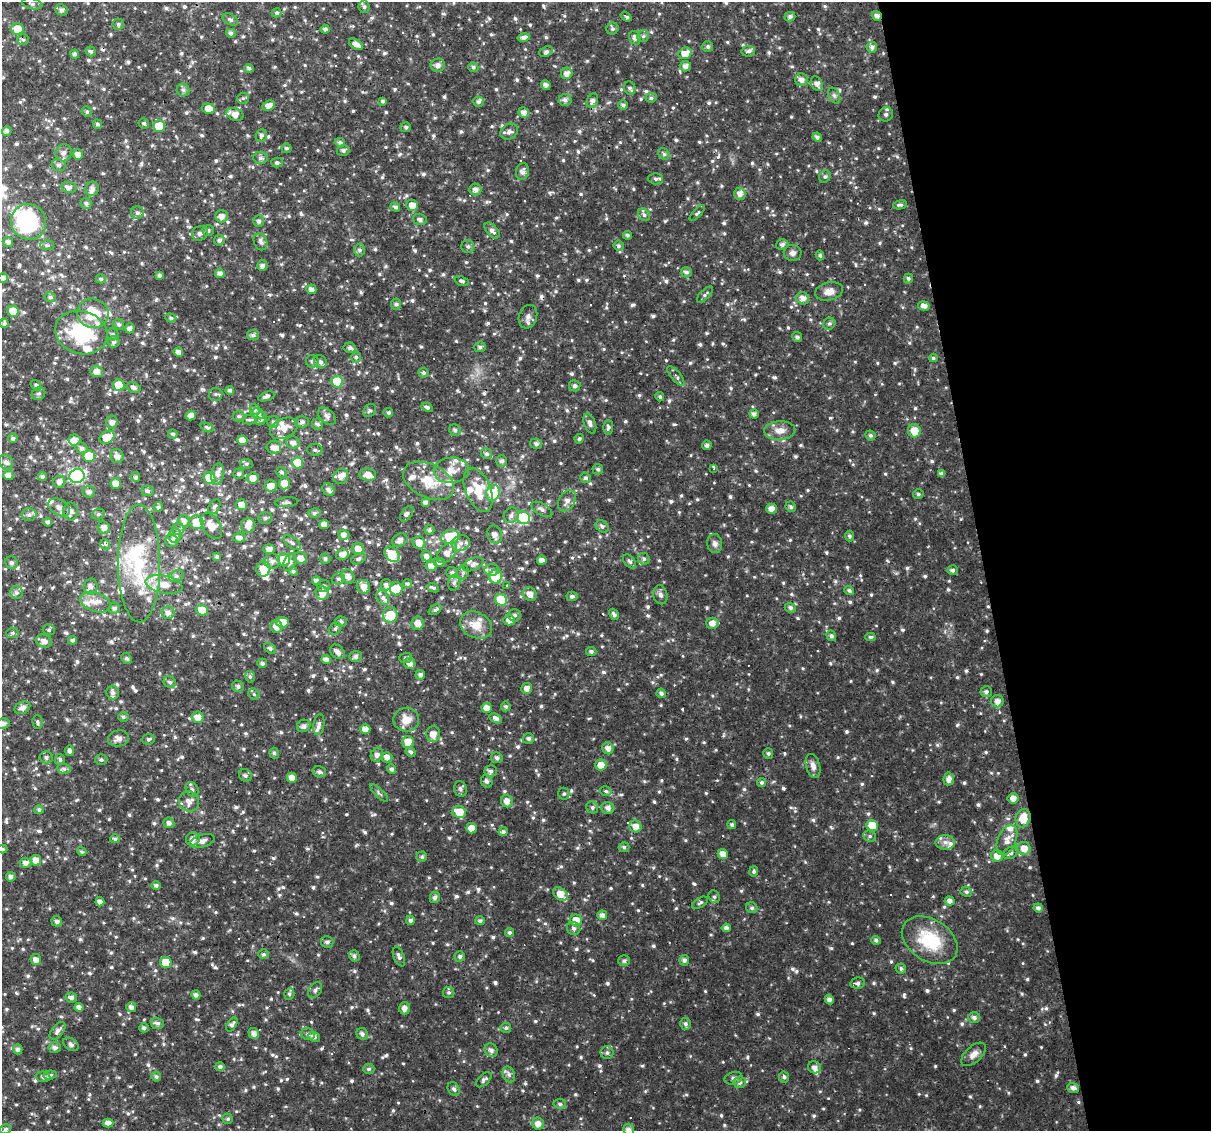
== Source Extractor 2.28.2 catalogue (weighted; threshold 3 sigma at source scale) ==
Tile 12 of 4 x 4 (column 4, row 3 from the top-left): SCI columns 3627-4835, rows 1152-2280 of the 4835 x 4608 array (HDU 1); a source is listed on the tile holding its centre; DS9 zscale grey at full resolution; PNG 1213 x 1133 px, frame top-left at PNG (2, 2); each listed source drawn as its Kron ellipse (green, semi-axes under 4 px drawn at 4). Shown black and unused: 19% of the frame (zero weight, under 3 of 4 exposures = <1% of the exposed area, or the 3 px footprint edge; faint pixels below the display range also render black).
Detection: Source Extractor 2.28.2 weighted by HDU 2 'WHT'; one run over the whole footprint, this tile lists its part. Background 0.0267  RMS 0.0042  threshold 0.0191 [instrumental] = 3 sigma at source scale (4.5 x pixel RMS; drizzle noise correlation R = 1.50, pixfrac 1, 0.0396/0.0396 arcsec/px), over >= 5 px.
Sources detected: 1145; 3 inside a brighter object's white glare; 25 cosmic-ray / hot-pixel residue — neither listed nor drawn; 54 inside a brighter listed object's ellipse — not listed separately; of the other 1063, all 500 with FLUX_AUTO >= 0.808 (the completeness limit of this list) listed and drawn (563 fainter detections not listed), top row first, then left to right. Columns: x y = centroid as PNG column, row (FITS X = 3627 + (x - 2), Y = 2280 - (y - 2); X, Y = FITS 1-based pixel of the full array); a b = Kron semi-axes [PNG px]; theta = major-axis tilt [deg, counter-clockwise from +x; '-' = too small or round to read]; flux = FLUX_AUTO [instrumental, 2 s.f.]
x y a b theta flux
32 4 10 5 -12 1.3
364 7 6 5 - 1
61 10 6 5 - 1.4
277 13 5 4 - 0.88
877 16 5 4 - 1.9
626 17 6 3 -36 1.1
790 17 5 4 - 1.2
230 20 8 5 -32 1.2
118 24 6 5 - 0.86
17 29 6 6 - 6.8
325 29 4 4 - 1.2
612 29 6 6 - 0.95
231 33 5 4 - 1.3
643 36 6 6 - 0.95
524 37 6 4 12 1.6
635 38 7 5 -67 1.5
23 40 6 5 - 0.91
356 44 7 4 -30 2.5
708 46 5 5 - 0.85
872 47 5 5 - 1.5
91 51 5 4 - 1
748 51 7 5 9 1.3
546 52 7 5 23 1.3
685 53 7 5 25 5.3
75 54 4 4 - 1.3
438 65 7 6 - 2.1
685 66 5 5 - 2.1
473 67 5 4 - 0.82
249 68 5 4 - 0.83
567 73 6 5 - 2.4
801 80 6 6 - 2.2
817 84 8 5 -59 2.5
546 85 5 4 - 1.5
630 88 7 5 -67 1.1
183 90 6 6 - 1.1
834 95 8 5 -63 1.1
243 98 6 5 - 0.85
651 98 5 4 - 0.9
565 100 6 6 - 1.5
383 101 4 4 - 0.85
592 101 7 5 69 1.6
478 102 5 5 - 1.3
623 105 5 5 - 1
269 106 6 5 - 2.8
208 108 6 5 - 3.3
87 112 5 5 - 0.86
524 112 5 5 - 2.3
235 114 9 6 -19 3.3
886 114 7 6 - 1.2
144 123 5 5 - 0.86
97 124 5 4 - 0.87
159 126 5 5 - 10
406 127 5 5 - 0.82
7 131 5 4 - 1.4
509 132 9 7 31 1.9
261 135 6 5 - 1.1
817 137 5 4 - 1.1
340 142 5 4 - 1.1
287 148 5 5 - 0.95
343 150 6 5 - 1.1
63 153 8 8 - 2
78 154 5 5 - 2.4
664 154 6 5 - 0.9
260 158 7 6 - 1.3
277 162 5 5 - 0.95
59 165 7 6 - 1.3
522 172 9 6 79 1.8
825 176 6 5 - 0.84
656 179 7 5 -2 1.1
69 187 8 5 -9 1.8
92 189 7 6 - 1.9
475 190 6 6 - 2.1
740 194 6 5 - 2.4
86 203 6 5 - 1.1
412 205 6 5 - 3.5
900 205 7 4 11 0.91
395 207 5 4 - 1.1
137 213 6 6 - 1.1
697 213 10 4 48 0.85
644 215 7 5 -58 1.1
221 216 6 6 - 2.6
420 219 7 5 -16 1.3
259 221 6 5 - 1.2
28 222 18 17 - 38
208 230 6 5 - 0.99
492 230 9 5 -48 1.8
200 233 8 7 - 1.7
627 235 4 4 - 0.82
219 240 5 5 - 1.2
8 242 5 5 - 1.4
260 242 9 6 -67 1.5
782 244 6 5 - 1.4
47 245 7 5 -1 0.94
468 246 6 6 - 1.3
618 246 5 5 - 0.98
359 250 6 5 - 1.1
793 253 9 8 - 1.7
820 255 5 4 - 0.81
262 266 5 5 - 1.3
686 272 5 5 - 1.3
220 273 5 4 - 1.7
160 275 4 3 - 0.94
3 278 5 5 - 1.4
101 279 5 4 - 0.87
908 279 5 4 - 0.83
462 281 7 4 -20 0.81
311 289 5 4 - 2
829 291 14 9 13 3.1
705 294 10 4 44 1
50 297 5 5 - 0.95
803 298 6 6 - 2.2
396 304 5 5 - 1.1
924 306 6 5 - 2.1
13 311 6 5 - 6
93 313 16 14 -13 14
528 317 12 9 72 2.2
171 318 5 4 - 0.84
4 323 5 4 - 0.88
119 324 6 5 - 1
829 324 6 5 - 0.99
130 328 5 4 - 1.8
81 333 26 21 -17 28
113 334 6 5 - 1
253 335 6 5 - 1.2
797 337 5 4 - 1.1
114 342 6 6 - 1.3
480 347 5 5 - 1.1
350 348 6 5 - 1.1
178 352 5 4 - 1.9
356 357 5 4 - 0.84
933 358 4 4 - 0.89
312 361 6 6 - 1.3
320 362 7 6 - 1.5
97 371 6 6 - 2.8
424 373 5 5 - 0.97
676 376 12 5 -50 1.6
337 382 6 5 - 22
36 385 5 4 - 0.97
119 385 6 5 - 9.3
575 386 6 5 - 1.2
134 388 7 5 -21 1.4
230 390 4 4 - 0.97
39 393 7 6 - 1
215 394 7 6 - 0.89
266 396 9 4 20 1.4
660 397 4 4 - 0.83
427 407 6 4 -28 0.94
255 409 5 5 - 1.2
370 411 7 5 44 0.92
388 413 5 5 - 0.83
258 414 7 5 -37 0.99
754 414 5 4 - 1.6
191 416 5 4 - 2.2
239 416 6 5 - 0.9
327 416 10 6 -41 1.9
261 419 7 5 62 1.5
249 420 7 4 3 0.85
112 422 6 6 - 1.7
273 422 6 5 - 0.99
302 422 7 5 4 1.2
590 423 10 5 -70 1.7
317 424 6 5 - 1.2
207 427 6 4 -24 0.84
608 427 7 5 88 1.1
284 428 14 10 24 5.1
455 430 6 5 - 1.1
780 430 15 9 3 4.2
914 431 7 6 - 5.7
173 434 5 4 - 1
870 435 5 4 - 0.92
107 437 8 6 29 7.4
13 438 5 4 - 1.1
579 439 5 4 - 0.89
74 440 6 5 - 2.6
242 440 5 4 - 4.2
293 443 6 6 - 2.1
536 444 6 5 - 1.2
707 445 5 4 - 1.2
274 447 7 6 - 2.4
81 448 6 5 - 1.4
315 450 8 5 -4 1.1
486 454 6 5 - 1.2
89 456 6 6 - 8.2
117 456 7 6 - 2.1
502 461 6 5 - 1.2
6 462 7 6 - 1.8
298 463 5 5 - 12
246 464 6 5 - 0.81
598 469 5 5 - 0.95
714 469 4 3 - 0.85
451 470 18 13 5 5.9
281 472 5 5 - 0.84
218 474 11 6 82 2.2
239 474 5 5 - 0.87
941 474 4 4 - 1.3
8 475 5 4 - 2.5
368 475 8 6 -8 2.9
42 476 4 4 - 1.1
77 476 7 7 - 55
341 476 8 7 - 2.9
136 477 5 4 - 1.1
209 478 6 5 - 10
253 478 6 5 - 3.5
586 478 5 5 - 1.1
429 481 27 16 -26 10
59 482 6 6 - 1.8
284 483 6 5 - 5.7
116 484 5 5 - 4.6
271 486 6 5 - 3.2
328 490 7 5 -56 1.6
478 490 23 12 -68 8.8
148 491 6 5 - 0.92
89 492 6 5 - 1.8
493 493 8 6 69 16
918 494 5 4 - 0.83
567 501 11 8 58 2.7
287 502 11 5 5 1.1
425 502 4 4 - 1.5
241 505 5 5 - 3.7
59 507 11 8 -31 2.7
158 507 5 4 - 0.85
214 507 8 5 58 0.99
791 507 5 4 - 0.89
542 509 11 6 -30 1.6
771 509 5 5 - 2.7
70 511 9 7 -82 2.3
314 513 6 5 - 0.88
98 514 6 5 - 0.82
407 514 9 5 56 1.1
29 515 7 6 - 1.5
511 515 8 7 - 1.9
265 518 7 5 -1 0.88
524 518 6 6 - 25
184 521 6 5 - 1.9
48 522 4 4 - 1.1
196 522 7 7 - 7.3
324 524 5 4 - 2.8
211 526 14 8 -56 4.6
248 526 7 7 - 2.7
602 526 7 5 -36 1.1
104 527 6 6 - 2.2
178 529 6 6 - 1.1
429 530 5 5 - 0.82
344 535 5 5 - 1.9
495 535 9 7 -68 2.4
175 536 7 6 - 1.9
849 536 5 4 - 0.88
450 537 9 6 11 17
239 538 6 5 - 1.9
400 540 8 6 33 2
171 541 6 6 - 1.9
292 543 10 5 -38 1.2
419 543 6 6 - 3.9
461 543 9 7 23 2.1
105 544 5 4 - 1.6
715 544 9 7 -84 1.6
269 549 6 5 - 2
358 549 6 5 - 3
447 553 12 7 48 3.1
342 554 6 5 - 2.3
392 554 9 6 -48 12
426 556 5 5 - 1.9
217 557 4 3 - 0.93
300 558 7 5 -29 2.6
325 559 5 5 - 0.98
358 559 7 5 28 0.96
644 559 6 5 - 1.1
284 560 6 6 - 10
542 560 4 4 - 2.4
272 561 8 7 - 1.9
630 561 8 5 -51 1.1
290 562 9 5 68 1.4
439 562 6 4 -15 1.3
11 563 6 6 - 1.1
139 563 59 21 -90 31
473 564 11 6 24 1.5
431 566 6 5 - 2.5
263 569 7 7 - 6.4
492 570 7 5 -3 1.4
953 570 5 5 - 0.94
293 571 4 4 - 0.84
452 572 6 5 - 1.1
463 573 7 5 70 0.91
176 576 7 5 24 1
348 576 7 6 - 2.4
495 577 7 6 - 15
338 579 6 6 - 1
316 581 4 4 - 1.4
454 583 8 6 74 1.3
164 584 19 8 -11 6.3
407 584 4 4 - 0.95
386 585 6 5 - 1.1
323 586 6 6 - 0.86
507 586 3 3 - 1.4
91 587 8 7 - 1.7
364 587 7 6 - 3.3
433 588 6 4 -24 0.95
396 589 6 6 - 7.4
849 591 5 4 - 1
16 593 6 6 - 1.3
322 593 7 6 - 3.3
530 594 7 6 - 2.8
660 595 9 7 -77 1.6
572 596 5 5 - 1
383 598 8 5 -61 1.4
501 600 6 5 - 19
95 602 16 9 -21 4.2
114 608 6 5 - 1.2
790 608 5 5 - 1.3
202 610 5 5 - 9
435 610 7 4 35 0.9
168 613 6 6 - 2.2
614 614 6 4 -59 1.1
390 615 7 7 - 11
515 615 6 6 - 1.2
509 620 6 5 - 2.8
341 621 6 5 - 0.97
282 622 6 5 - 4.6
418 623 7 6 - 2.9
712 623 6 5 - 2.6
476 625 17 12 -28 6.4
276 627 6 6 - 3.5
335 629 7 5 53 0.9
49 630 6 5 - 0.92
12 633 6 5 - 0.83
831 636 5 4 - 1.1
870 637 5 4 - 0.81
72 640 4 4 - 1
44 641 8 6 -19 2.5
270 648 7 4 -37 0.82
591 651 5 4 - 0.99
337 652 8 6 -41 2.1
356 656 6 5 - 1.3
126 658 6 5 - 0.98
406 658 6 5 - 0.81
326 660 5 4 - 1.8
262 663 5 4 - 1.1
410 663 6 5 - 2.3
420 675 5 4 - 1.3
250 677 6 4 -74 0.81
170 682 6 5 - 0.97
238 686 6 5 - 1.1
527 688 5 5 - 2.2
113 692 7 6 - 1.4
986 692 6 5 - 1.2
661 693 5 4 - 1
254 694 6 5 - 0.83
997 701 6 6 - 2.1
506 706 5 5 - 0.81
22 708 8 6 28 2
487 708 5 5 - 3.1
123 717 5 5 - 0.94
198 717 6 5 - 3.4
496 718 7 4 -29 1.4
406 720 13 12 - 5
37 722 7 5 -88 0.83
2 723 7 5 7 1.5
319 725 10 5 81 1.4
304 726 7 6 - 1.6
365 729 5 5 - 2.9
433 734 8 7 - 3.5
118 738 10 8 9 2.7
528 738 6 5 - 1.1
148 739 6 5 - 0.91
408 742 6 6 - 4.3
608 748 6 5 - 2.2
69 751 5 4 - 1.2
411 752 5 4 - 1.1
274 753 5 4 - 0.95
768 753 5 5 - 0.85
377 755 7 6 - 1.7
46 757 6 6 - 1.2
387 757 5 5 - 2.2
497 758 6 5 - 1.4
60 760 6 5 - 0.92
101 760 6 5 - 1
601 765 5 5 - 3.7
813 766 12 7 -74 2.3
64 769 7 5 -7 0.89
391 769 5 4 - 1
491 771 6 6 - 1.2
319 772 7 5 -18 1.2
245 775 7 6 - 0.96
292 778 5 5 - 3.4
949 779 6 5 - 1.9
487 781 7 5 -68 1.2
762 782 4 4 - 1.1
192 789 7 6 - 1.3
460 789 8 6 -77 1.2
606 791 6 4 -17 0.85
379 793 12 3 -45 0.88
564 794 6 5 - 0.89
1013 798 5 5 - 2.7
189 801 10 10 - 2.8
507 801 6 6 - 2.7
592 807 6 5 - 0.96
608 808 6 6 - 1.8
39 810 4 4 - 0.93
459 812 7 6 - 7.3
1023 818 9 7 74 7.4
169 823 5 5 - 1.5
732 825 4 4 - 0.88
635 826 6 6 - 3
872 826 6 5 - 9.3
471 828 5 5 - 4.3
503 832 4 4 - 1.3
870 836 6 5 - 0.89
115 839 5 4 - 1
193 839 7 6 - 2.2
1007 840 16 9 68 3.4
202 841 13 6 17 2.8
945 842 10 7 0 2.5
624 847 5 5 - 0.92
1024 848 7 6 - 4.2
3 849 5 4 - 0.86
82 852 5 4 - 0.82
1010 853 7 5 34 1.1
723 854 5 5 - 3.3
997 856 6 5 - 3.8
422 857 5 5 - 0.93
36 860 5 5 - 3.7
26 863 6 5 - 2.1
754 871 5 4 - 0.97
11 877 5 4 - 1.4
156 885 5 4 - 1
966 892 6 5 - 1
560 894 8 5 -42 5
714 897 6 5 - 0.92
435 898 5 5 - 1.4
950 901 5 4 - 1.9
100 902 4 4 - 2.1
700 903 8 5 31 0.85
752 908 6 5 - 0.95
1038 908 4 4 - 1.3
602 915 5 5 - 1.9
411 920 4 4 - 1.1
576 920 6 6 - 4.5
57 921 5 5 - 1.5
480 921 5 4 - 0.85
574 928 7 6 - 1.2
726 928 4 4 - 1.6
509 933 4 4 - 0.81
876 940 5 4 - 1.1
930 940 30 20 -32 21
327 942 6 6 - 1.3
264 954 5 5 - 0.88
354 956 5 5 - 1.1
460 956 5 5 - 0.99
399 957 10 5 -68 1.4
36 960 5 5 - 2.5
684 960 5 5 - 1.2
624 961 6 5 - 1
166 962 5 5 - 7.8
901 968 5 5 - 0.97
858 983 7 5 10 1.1
315 990 9 6 53 1.2
449 992 5 5 - 0.93
289 994 6 5 - 0.93
196 995 4 4 - 1.6
71 997 6 5 - 1.4
829 999 5 4 - 1.6
79 1007 4 4 - 1.6
131 1007 5 4 - 1.6
405 1008 6 5 - 2
974 1017 6 5 - 1.2
157 1023 7 5 -18 1.3
685 1024 6 5 - 1.2
232 1025 8 4 57 1.3
144 1028 5 4 - 1.1
506 1028 5 5 - 0.84
58 1031 10 6 52 1.8
254 1033 6 5 - 2.1
308 1034 7 6 - 1.3
362 1034 6 5 - 1.3
314 1037 6 4 -24 1.4
71 1044 8 5 -39 1.2
55 1047 6 5 - 1.3
18 1049 5 5 - 1.3
491 1050 7 6 - 1.8
607 1053 6 6 - 1.2
974 1054 15 8 43 2.7
220 1067 5 4 - 1.1
814 1067 6 6 - 2
369 1069 5 5 - 0.83
509 1074 8 6 -70 1.3
50 1075 6 4 6 1.2
156 1076 5 5 - 1
43 1077 7 5 -7 1.2
784 1077 5 5 - 0.9
733 1078 9 6 16 1.4
484 1080 9 5 44 1.1
740 1082 6 6 - 1.6
1073 1088 6 5 - 1.5
454 1089 7 5 -61 1.3
560 1104 6 5 - 0.96
228 1119 5 5 - 0.89
108 1123 5 4 - 2.4
538 1124 6 6 - 2.7
6 1129 6 5 - 0.98
628 1129 6 5 - 1.6
Overlapping masked pixels (flux is a lower limit): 2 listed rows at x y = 877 16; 70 511
Isophote crosses this tile's border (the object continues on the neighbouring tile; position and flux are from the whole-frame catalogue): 5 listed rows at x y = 32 4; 3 278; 2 723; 3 849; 628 1129
Unlisted compact peaks at least as high as the median listed source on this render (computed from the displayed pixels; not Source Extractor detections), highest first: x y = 830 418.